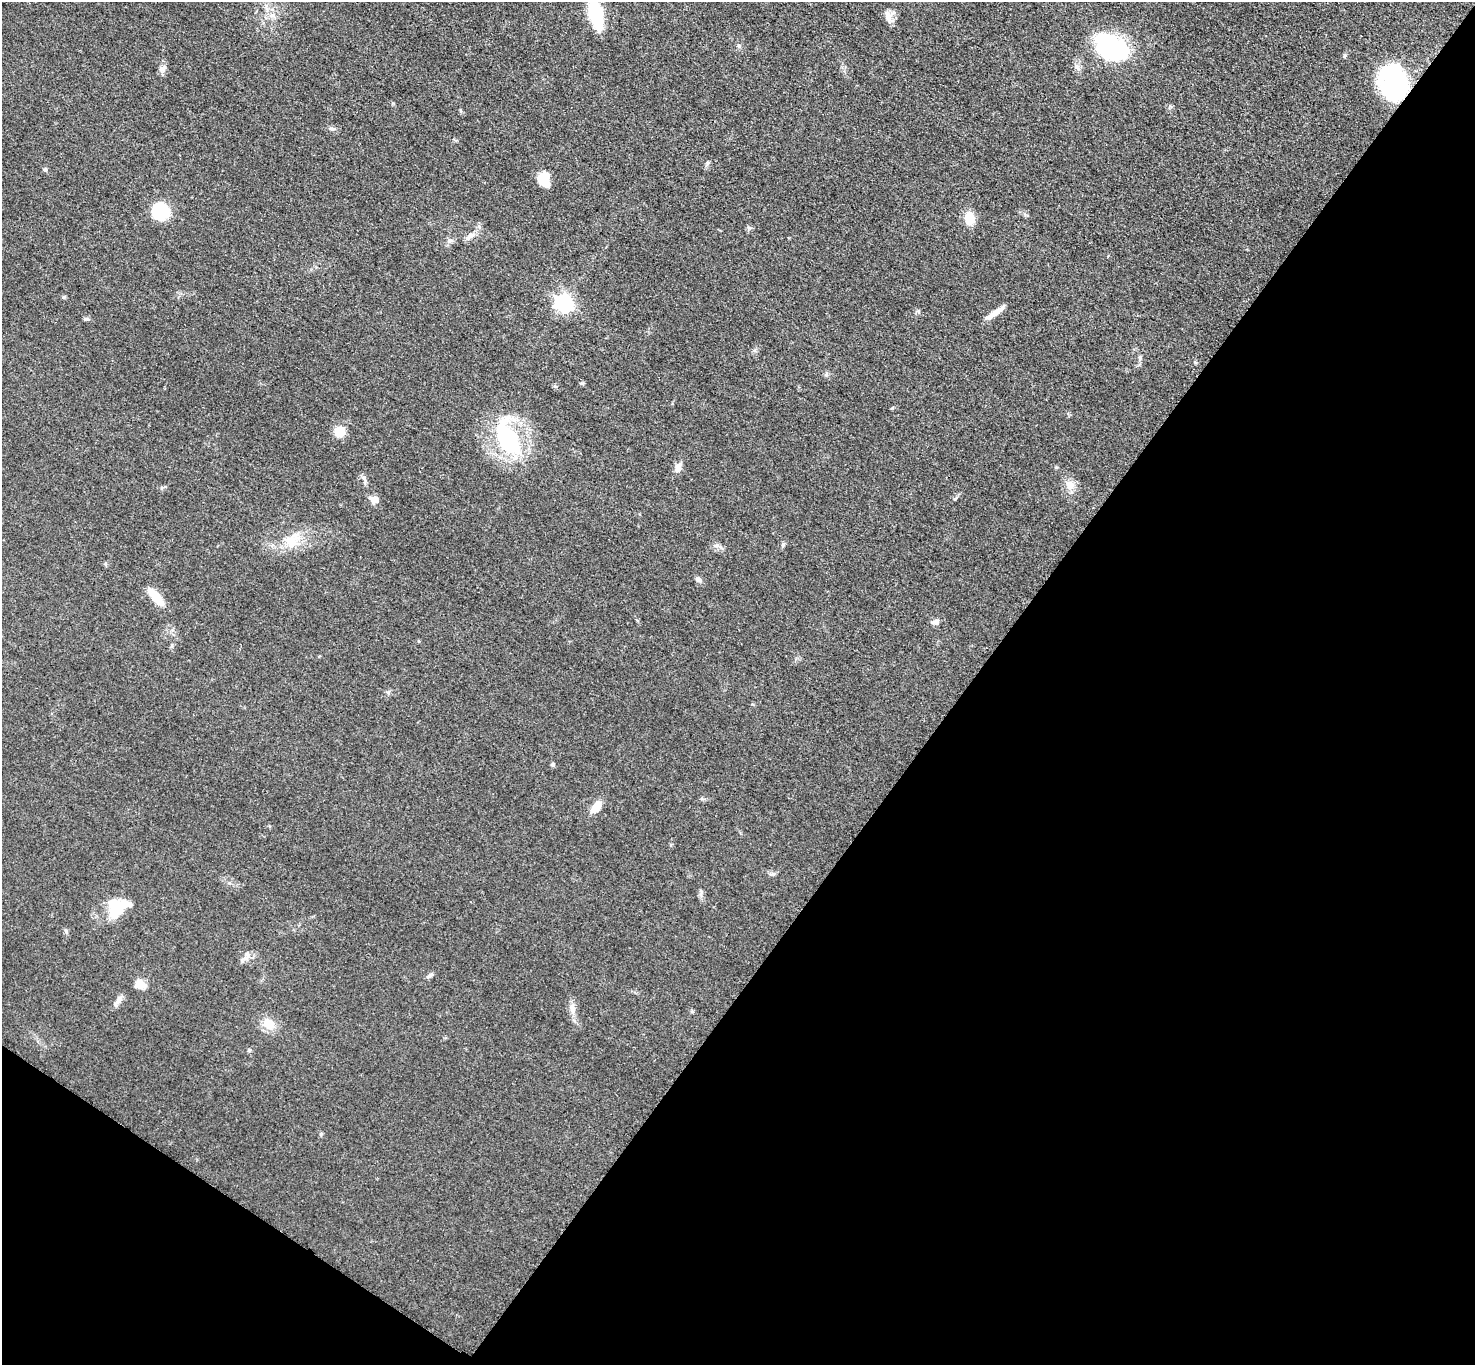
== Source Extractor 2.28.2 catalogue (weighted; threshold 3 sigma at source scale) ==
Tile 15 of 4 x 4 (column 3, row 4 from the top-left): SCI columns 2958-4430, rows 163-1525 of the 5911 x 5917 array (HDU 1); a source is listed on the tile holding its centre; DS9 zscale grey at full resolution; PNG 1477 x 1367 px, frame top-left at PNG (2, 2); no overlay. Shown black and unused: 38% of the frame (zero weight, under 3 of 5 exposures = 1% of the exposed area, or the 3 px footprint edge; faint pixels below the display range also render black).
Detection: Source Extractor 2.28.2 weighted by HDU 2 'WHT'; one run over the whole footprint, this tile lists its part. Background 0.0531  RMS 0.0058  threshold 0.026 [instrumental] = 3 sigma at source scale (4.5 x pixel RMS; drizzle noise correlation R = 1.50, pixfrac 1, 0.05/0.05 arcsec/px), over >= 5 px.
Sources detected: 44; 4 inside a brighter object's white glare — not listed; the other 40 listed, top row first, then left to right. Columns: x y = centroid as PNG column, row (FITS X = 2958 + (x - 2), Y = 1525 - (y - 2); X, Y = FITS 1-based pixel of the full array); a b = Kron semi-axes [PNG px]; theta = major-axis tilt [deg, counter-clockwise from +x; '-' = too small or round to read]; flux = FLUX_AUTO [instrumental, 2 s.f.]
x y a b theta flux
596 14 19 8 -77 72
272 15 7 4 -1 1.6
888 16 17 8 -74 4.1
738 46 5 5 - 1
1111 47 34 23 -32 66
1077 67 9 6 -50 2
162 69 8 8 - 2.5
1394 83 32 24 -74 84
332 129 8 4 0 1.2
45 170 6 5 - 1.1
545 176 14 11 -11 6.8
160 211 18 17 - 26
969 218 14 10 -81 9.8
749 228 6 5 - 1.1
471 235 10 7 31 2.7
450 241 7 7 - 1.9
63 297 5 4 - 0.84
564 303 7 7 - 200
995 313 28 6 35 5.2
87 319 7 5 -1 1.1
826 374 7 5 69 1.1
339 432 10 9 - 9.5
507 438 46 22 -63 57
678 467 14 7 68 3.3
364 478 9 4 -55 1.5
1070 485 13 11 -84 5.1
374 499 12 8 -21 3.7
291 541 21 19 52 13
783 545 7 4 64 1
698 579 10 6 -22 1.8
155 597 22 9 -49 10
935 622 8 6 10 2.3
553 764 6 4 72 0.79
596 807 15 9 55 6.4
115 912 17 16 - 10
430 975 9 5 29 1.5
140 984 13 10 -30 5.1
119 999 14 6 61 2.6
572 1009 13 7 -75 3.7
269 1024 16 12 -40 8.4
Overlapping masked pixels (flux is a lower limit): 1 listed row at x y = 1394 83
Isophote crosses this tile's border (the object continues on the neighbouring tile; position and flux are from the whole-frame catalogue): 1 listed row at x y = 596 14
Unlisted compact peaks at least as high as the median listed source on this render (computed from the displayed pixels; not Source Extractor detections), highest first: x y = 1056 467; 707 163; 892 408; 393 103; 955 499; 582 383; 388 692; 321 1134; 773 874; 701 892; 249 1050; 66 931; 692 1011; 555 386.